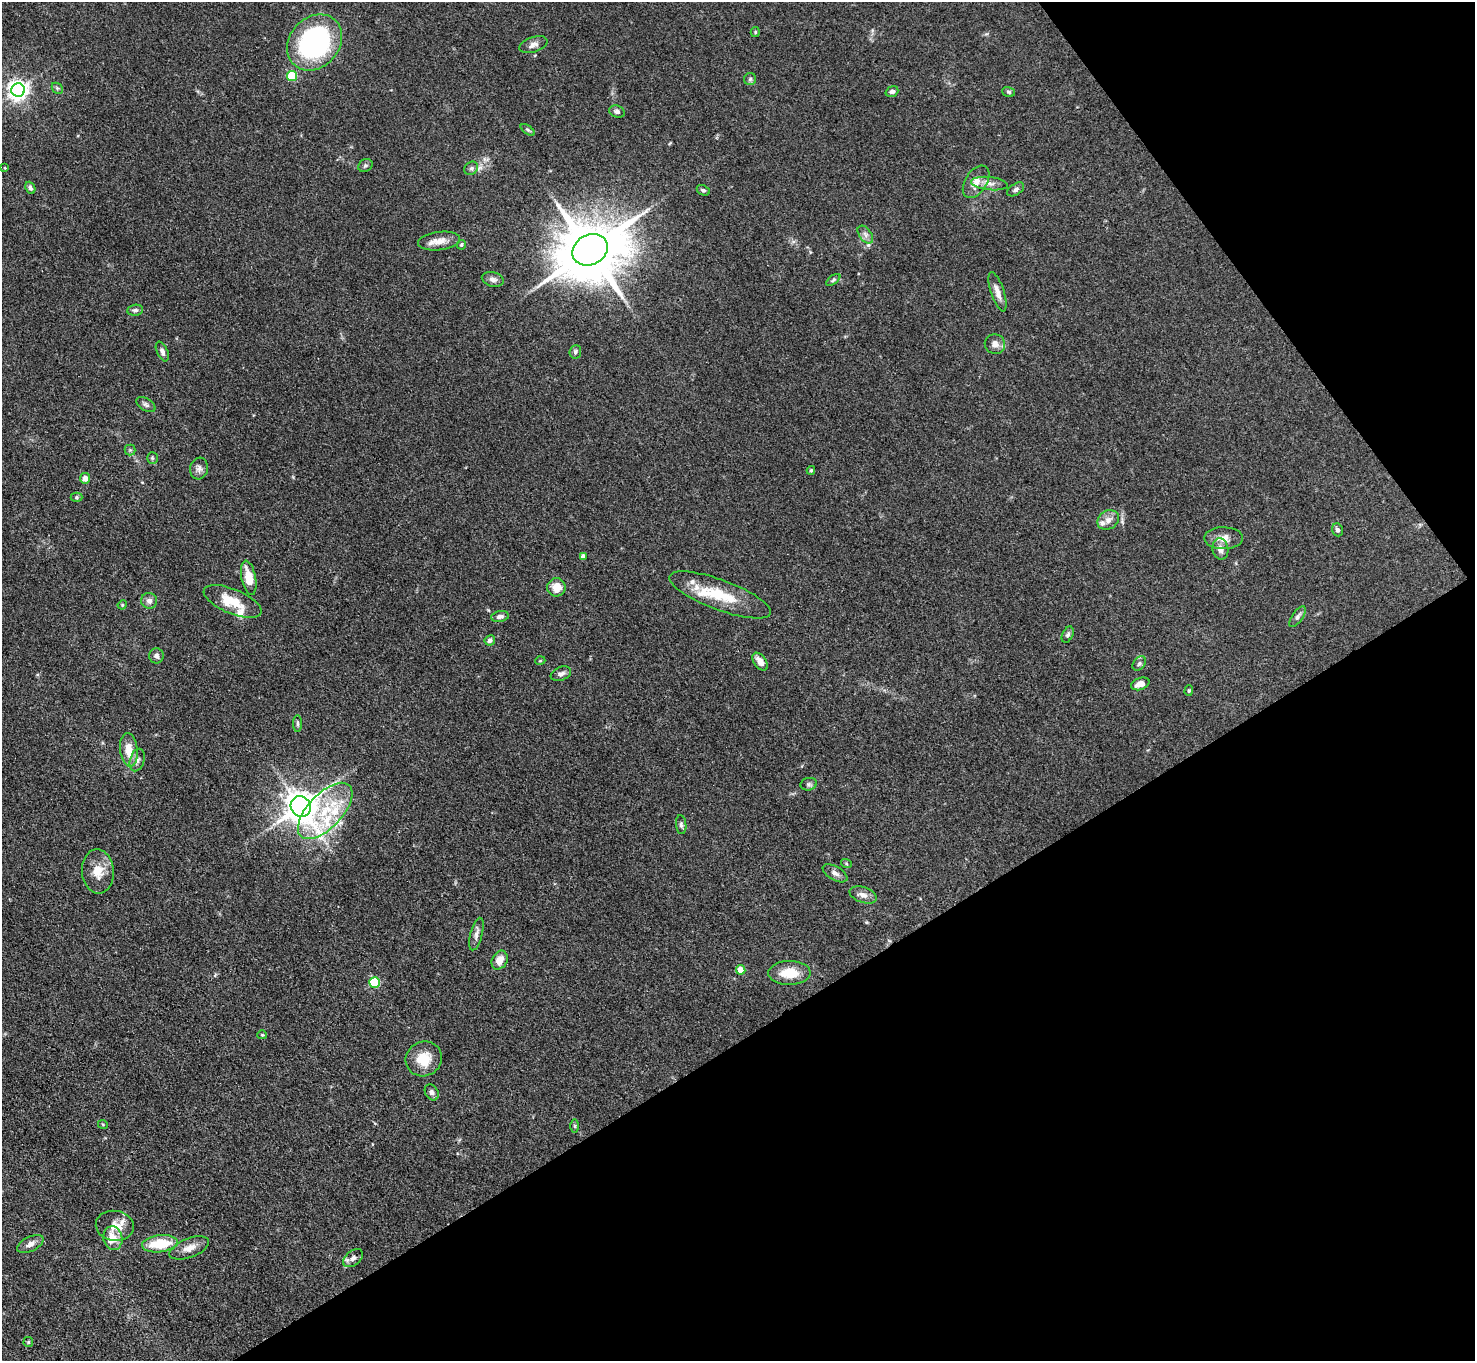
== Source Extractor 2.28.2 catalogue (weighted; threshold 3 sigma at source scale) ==
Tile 12 of 4 x 4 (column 4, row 3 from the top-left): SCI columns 4423-5895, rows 1658-3016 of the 5898 x 5892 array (HDU 1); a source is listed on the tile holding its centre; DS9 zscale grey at full resolution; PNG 1477 x 1363 px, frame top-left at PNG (2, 2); each listed source drawn as its Kron ellipse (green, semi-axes under 4 px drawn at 4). Shown black and unused: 31% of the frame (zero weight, under 3 of 4 exposures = <1% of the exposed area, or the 3 px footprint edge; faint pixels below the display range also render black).
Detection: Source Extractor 2.28.2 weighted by HDU 2 'WHT'; one run over the whole footprint, this tile lists its part. Background 0.0607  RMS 0.0053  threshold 0.0238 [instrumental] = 3 sigma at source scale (4.5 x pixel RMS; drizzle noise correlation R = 1.50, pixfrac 1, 0.05/0.05 arcsec/px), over >= 5 px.
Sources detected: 93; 6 inside a brighter listed object's ellipse — not listed separately; the other 87 listed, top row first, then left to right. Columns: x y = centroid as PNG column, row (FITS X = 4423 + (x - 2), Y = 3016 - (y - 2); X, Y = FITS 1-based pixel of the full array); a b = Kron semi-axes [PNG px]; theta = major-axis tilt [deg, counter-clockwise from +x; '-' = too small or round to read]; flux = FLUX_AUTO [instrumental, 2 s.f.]
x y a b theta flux
755 32 5 4 - 0.65
315 42 30 25 48 96
533 45 14 7 18 2.7
292 76 5 5 - 25
750 79 6 6 - 1.1
57 88 6 4 -45 0.91
18 90 7 7 - 290
892 92 6 5 - 1.4
1009 92 6 5 - 0.82
617 111 8 5 -18 1.6
528 130 8 4 -35 0.91
365 165 7 6 - 1.1
5 168 4 3 - 0.38
471 168 7 6 - 1.4
976 182 18 10 57 5.4
989 183 18 6 -6 3.5
30 188 6 4 -68 1.2
1016 189 9 5 33 1.6
703 190 7 5 -25 1
865 235 10 6 -53 2.1
439 241 21 9 7 5.6
461 245 5 4 - 0.93
590 250 18 15 28 4500
493 279 11 7 -16 2.2
833 280 8 4 36 0.85
997 292 20 6 -72 4.3
135 310 8 5 8 1.4
995 344 10 10 - 3.4
162 352 10 5 -65 1.7
575 352 6 5 - 1.1
146 405 10 6 -31 1.6
130 450 5 5 - 0.89
152 458 5 5 - 0.69
199 468 11 9 82 2.4
811 470 4 3 - 0.74
85 478 5 5 - 3.9
77 497 6 4 0 0.75
1108 520 11 9 33 3.3
1337 530 6 5 - 1.4
1224 538 19 11 -1 4.9
1220 549 11 8 -79 3.8
583 556 4 4 - 2.5
249 578 17 7 -78 9.1
556 587 9 9 - 6.5
720 595 54 15 -20 23
149 601 8 8 - 2.6
233 601 31 12 -22 14
122 605 5 3 - 0.48
500 617 9 5 11 2.1
1297 617 12 5 55 1.7
1068 635 8 5 65 1.3
490 640 5 5 - 1.5
156 656 7 7 - 1.8
540 661 5 3 - 0.46
760 662 10 6 -53 4.4
1139 663 8 5 50 1.2
561 674 10 6 21 2
1140 684 9 6 19 3.9
1189 691 5 4 - 0.71
297 724 8 4 -90 1
129 750 17 9 -83 8.1
137 760 11 7 73 2.4
809 784 8 6 14 1.4
301 806 11 9 -52 1000
325 811 35 17 47 28
681 825 9 5 -85 1.3
846 863 5 3 - 0.6
98 871 22 16 -86 9.2
835 873 13 7 -30 2.3
863 895 14 7 -19 3.2
476 934 17 6 75 2.6
500 960 10 7 61 4.8
741 970 5 4 - 7.7
789 973 21 12 1 12
375 982 5 5 - 35
262 1035 4 4 - 0.53
424 1059 18 17 - 11
432 1092 8 6 -59 1.7
103 1125 5 3 - 0.46
575 1126 7 4 -90 0.77
115 1226 19 15 -9 7.1
113 1238 12 9 -78 8.1
30 1244 14 7 26 3.1
160 1244 18 8 6 17
189 1248 21 9 21 5.2
353 1258 11 7 38 2.3
28 1342 5 4 - 0.56